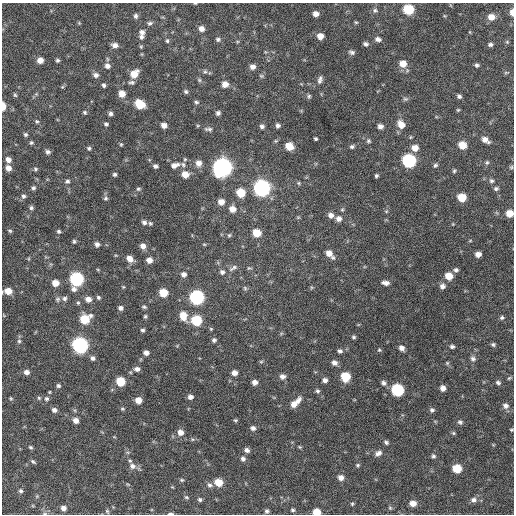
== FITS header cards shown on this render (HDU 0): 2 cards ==
NAXIS1  =                  512 / Axis length
NAXIS2  =                  512 / Axis length

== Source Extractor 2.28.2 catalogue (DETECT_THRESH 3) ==
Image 512 x 512 px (HDU 0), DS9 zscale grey, 1 PNG px = 1 image px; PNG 516 x 516 px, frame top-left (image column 1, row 512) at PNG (2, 3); no overlay
Background 297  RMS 18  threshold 53.8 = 3 sigma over >= 5 px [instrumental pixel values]
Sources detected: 234; all 234 listed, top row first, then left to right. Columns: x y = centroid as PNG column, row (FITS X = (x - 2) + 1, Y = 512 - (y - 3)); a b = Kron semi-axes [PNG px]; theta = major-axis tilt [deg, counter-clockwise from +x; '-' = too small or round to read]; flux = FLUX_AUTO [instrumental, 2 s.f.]
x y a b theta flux
195 3 4 3 - 860
409 9 7 6 - 57000
375 10 7 6 - 2900
512 12 6 4 -87 8000
316 14 5 5 - 6800
136 16 6 5 - 3000
491 17 7 6 - 11000
356 22 6 4 -27 1500
79 23 5 4 - 1200
150 23 8 5 15 2700
201 29 6 6 - 6500
142 32 7 7 - 4100
320 36 6 6 - 8800
141 37 7 6 - 3700
218 39 6 5 - 2600
378 39 8 6 -13 4300
167 41 6 4 77 1900
507 42 5 4 - 1400
365 44 6 5 - 3000
490 44 6 5 - 2600
115 45 7 5 -6 5800
141 47 5 4 - 1400
352 52 8 5 -22 3100
40 60 6 5 - 9100
57 60 5 4 - 2200
403 64 8 7 - 14000
476 65 5 4 - 2400
107 66 7 7 - 5200
252 67 6 6 - 5500
205 72 6 5 - 2100
506 72 6 3 19 1300
134 74 8 6 46 17000
96 75 7 6 - 4400
261 76 6 5 - 1700
199 80 6 5 - 1900
320 80 11 6 76 4000
132 82 8 5 3 2900
225 84 7 6 - 8100
104 85 4 4 - 2400
62 87 6 5 - 1300
186 92 5 5 - 2300
36 94 5 5 - 1600
122 94 6 6 - 12000
15 95 5 5 - 1700
309 96 6 6 - 2100
459 96 5 5 - 2800
405 99 7 5 -2 2300
196 102 6 5 - 2200
140 104 8 6 -35 31000
3 106 6 3 89 15000
458 110 5 4 - 1300
84 112 6 5 - 1900
218 113 5 5 - 3400
111 114 5 5 - 3100
37 121 6 5 - 1900
106 124 5 4 - 2300
401 124 9 7 -55 12000
164 125 5 5 - 6600
278 125 5 5 - 3300
262 126 6 5 - 3300
380 126 5 5 - 5000
208 129 12 5 -6 3600
25 134 5 4 - 2200
315 139 4 3 - 1800
485 140 9 6 -32 7500
368 141 6 6 - 2300
31 143 5 4 - 1800
121 144 5 4 - 1500
462 145 6 6 - 19000
289 146 7 6 - 20000
352 146 6 5 - 2400
89 148 6 5 - 2100
415 148 7 6 - 10000
48 152 6 5 - 3400
8 160 6 5 - 5700
409 161 7 7 - 190000
487 162 6 5 - 1900
199 163 8 7 - 7500
175 165 13 7 16 7400
183 165 8 6 -74 3500
435 165 6 5 - 2200
155 166 5 5 - 3200
511 167 5 4 - 1600
8 168 6 5 - 7400
222 168 8 8 - 700000
35 169 6 5 - 1900
454 171 5 4 - 1600
115 174 4 4 - 2400
185 174 7 6 - 13000
376 176 4 4 - 2000
67 181 7 5 24 2800
491 181 6 6 - 2500
298 183 5 5 - 1600
33 188 5 4 - 2400
262 188 8 7 - 410000
138 189 6 4 13 2000
496 189 5 5 - 2600
241 193 7 6 - 28000
23 196 6 5 - 2700
462 197 6 6 - 26000
106 198 6 6 - 2400
221 202 6 6 - 8900
31 208 5 5 - 2400
232 209 7 7 - 9000
342 210 5 4 - 1400
386 211 5 3 - 1300
510 213 6 5 - 16000
331 215 7 6 - 5500
339 219 7 7 - 5500
144 222 6 5 - 3600
150 223 5 4 - 1800
10 231 5 4 - 1600
59 231 4 4 - 2200
257 233 6 6 - 23000
229 235 5 5 - 1700
74 241 5 4 - 2000
470 241 5 3 - 1000
97 244 6 6 - 4000
204 244 5 3 - 1100
143 246 6 6 - 6500
329 253 7 6 - 9000
478 254 5 4 - 7600
333 258 7 6 - 2400
130 259 8 6 -43 8500
149 260 5 5 - 7400
233 268 13 5 34 4300
249 268 7 5 0 1600
98 270 5 3 - 1100
456 270 6 5 - 2900
222 272 6 6 - 3400
184 274 6 6 - 4700
449 276 6 6 - 17000
77 279 8 7 - 190000
55 283 6 6 - 12000
385 283 8 4 -7 5600
442 286 6 6 - 5000
123 287 5 3 - 1100
245 288 7 5 -69 2000
8 291 7 5 -1 14000
163 293 6 6 - 25000
98 297 6 5 - 2200
197 297 7 7 - 250000
64 298 7 6 - 3200
58 299 7 7 - 2900
88 299 7 6 - 7000
78 303 5 5 - 1800
144 307 6 4 -12 2000
120 308 5 5 - 3700
145 316 5 4 - 1800
183 316 10 7 -74 16000
502 317 5 5 - 2200
85 319 8 7 - 34000
196 320 7 6 - 59000
211 329 5 4 - 1300
143 330 4 4 - 2300
354 337 5 4 - 2000
214 340 6 5 - 2700
19 341 5 5 - 2200
493 344 6 5 - 2200
80 345 7 7 - 340000
452 346 5 4 - 2700
401 348 6 5 - 5300
379 350 5 5 - 1500
340 351 6 5 - 2900
146 353 5 4 - 5100
93 358 6 5 - 3200
473 359 7 6 - 3500
261 362 6 4 1 1500
334 363 7 6 - 5000
447 363 5 5 - 1500
137 369 7 5 -6 4600
26 372 6 5 - 5200
234 373 6 5 - 6300
282 376 6 6 - 5200
345 377 6 6 - 41000
509 378 6 4 44 1500
325 380 5 5 - 4300
120 381 6 6 - 32000
255 382 5 5 - 6000
498 382 6 5 - 2700
383 383 6 6 - 3400
58 386 5 5 - 2200
443 388 5 5 - 6800
397 390 7 6 - 120000
317 391 5 5 - 2200
49 392 4 3 - 1000
190 397 5 5 - 4700
11 398 5 4 - 1400
39 398 5 5 - 1700
46 399 6 6 - 2700
138 400 5 5 - 11000
295 403 14 6 43 13000
505 406 8 7 - 5300
122 409 5 4 - 1500
54 410 6 5 - 4100
432 410 6 5 - 2900
235 420 5 4 - 1600
76 421 6 5 - 6600
460 422 7 6 - 2800
253 428 6 5 - 3900
511 430 4 3 - 1300
180 432 7 6 - 7300
453 433 5 4 - 1700
192 439 5 3 - 1300
386 442 6 4 -43 2500
30 447 5 4 - 1800
300 447 5 4 - 1300
247 450 6 5 - 4300
378 453 10 6 26 4800
433 456 6 5 - 2400
243 459 6 6 - 3600
130 461 5 4 - 1600
33 462 7 4 -36 2000
358 465 5 4 - 1800
132 466 8 7 - 5500
457 468 6 6 - 32000
341 478 6 6 - 7000
182 480 5 4 - 1600
218 482 6 6 - 21000
210 485 7 6 - 3600
21 491 5 5 - 2300
186 497 6 5 - 1700
200 500 5 5 - 2300
473 500 8 7 - 4900
413 503 6 5 - 9300
352 504 5 4 - 1600
63 508 6 5 - 5400
390 508 5 5 - 1700
293 510 5 4 - 2200
107 511 6 4 -62 1600
267 511 5 4 - 2600
317 512 6 5 - 19000
45 513 7 4 -7 1800
170 513 6 3 0 2400
At the frame edge (FLAGS 8, measured only in part): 9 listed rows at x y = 195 3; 512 12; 3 106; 510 213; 8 291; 511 430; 317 512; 45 513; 170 513